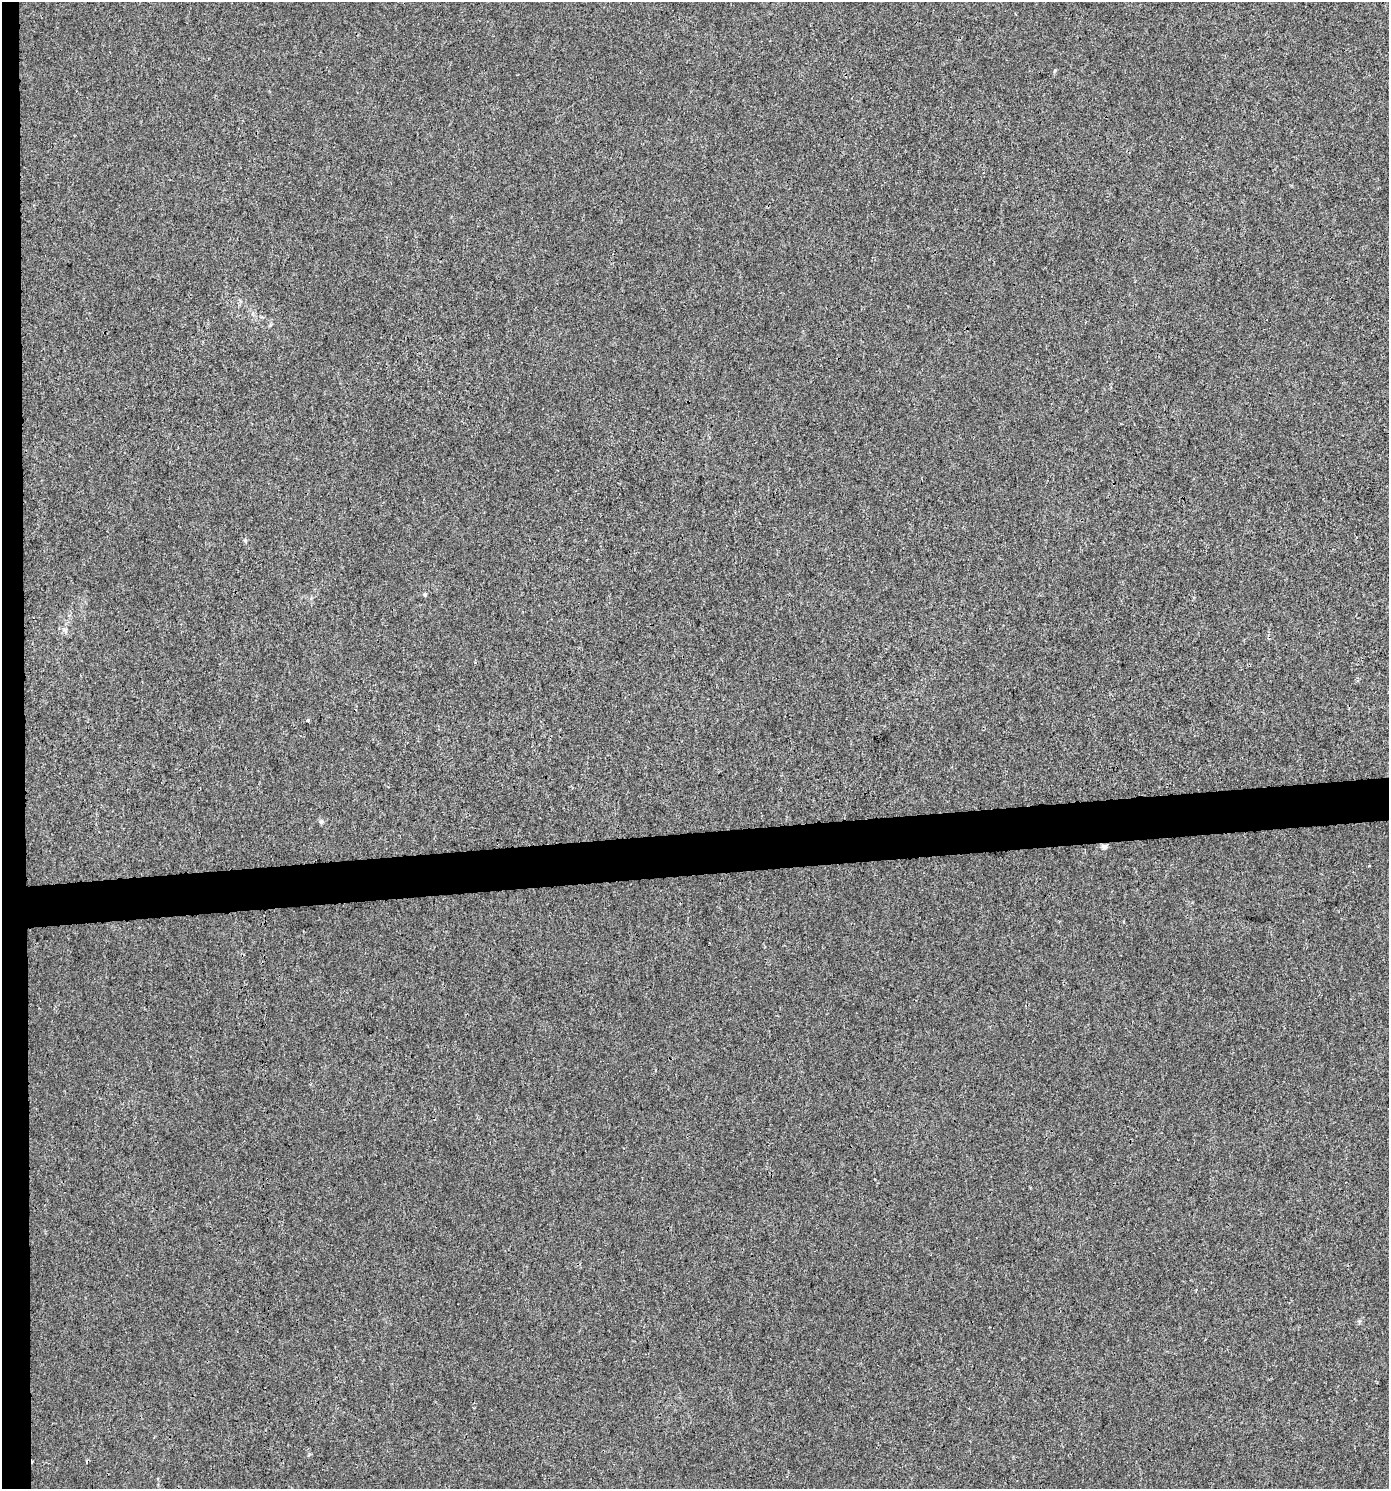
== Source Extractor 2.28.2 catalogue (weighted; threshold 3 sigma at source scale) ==
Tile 4 of 3 x 3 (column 1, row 2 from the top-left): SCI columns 44-1430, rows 1488-2974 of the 4206 x 4461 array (HDU 1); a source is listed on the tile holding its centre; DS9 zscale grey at full resolution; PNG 1391 x 1491 px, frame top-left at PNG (2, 2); no overlay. Shown black and unused: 4% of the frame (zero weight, under 3 of 4 exposures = <1% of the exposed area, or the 3 px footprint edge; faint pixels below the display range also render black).
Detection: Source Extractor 2.28.2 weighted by HDU 2 'WHT'; one run over the whole footprint, this tile lists its part. Background 0.00179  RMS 0.0027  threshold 0.012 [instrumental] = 3 sigma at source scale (4.5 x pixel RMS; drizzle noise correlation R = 1.50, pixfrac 1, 0.0396/0.0396 arcsec/px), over >= 5 px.
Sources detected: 5; all 5 listed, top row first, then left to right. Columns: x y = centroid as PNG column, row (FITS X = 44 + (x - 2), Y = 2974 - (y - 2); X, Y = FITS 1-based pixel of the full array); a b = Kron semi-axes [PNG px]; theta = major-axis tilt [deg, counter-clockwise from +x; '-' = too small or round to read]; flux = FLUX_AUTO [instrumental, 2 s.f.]
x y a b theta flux
245 540 5 5 - 0.33
425 594 5 4 - 0.37
308 720 4 3 - 0.51
321 822 8 5 62 0.49
1104 846 9 6 15 0.73